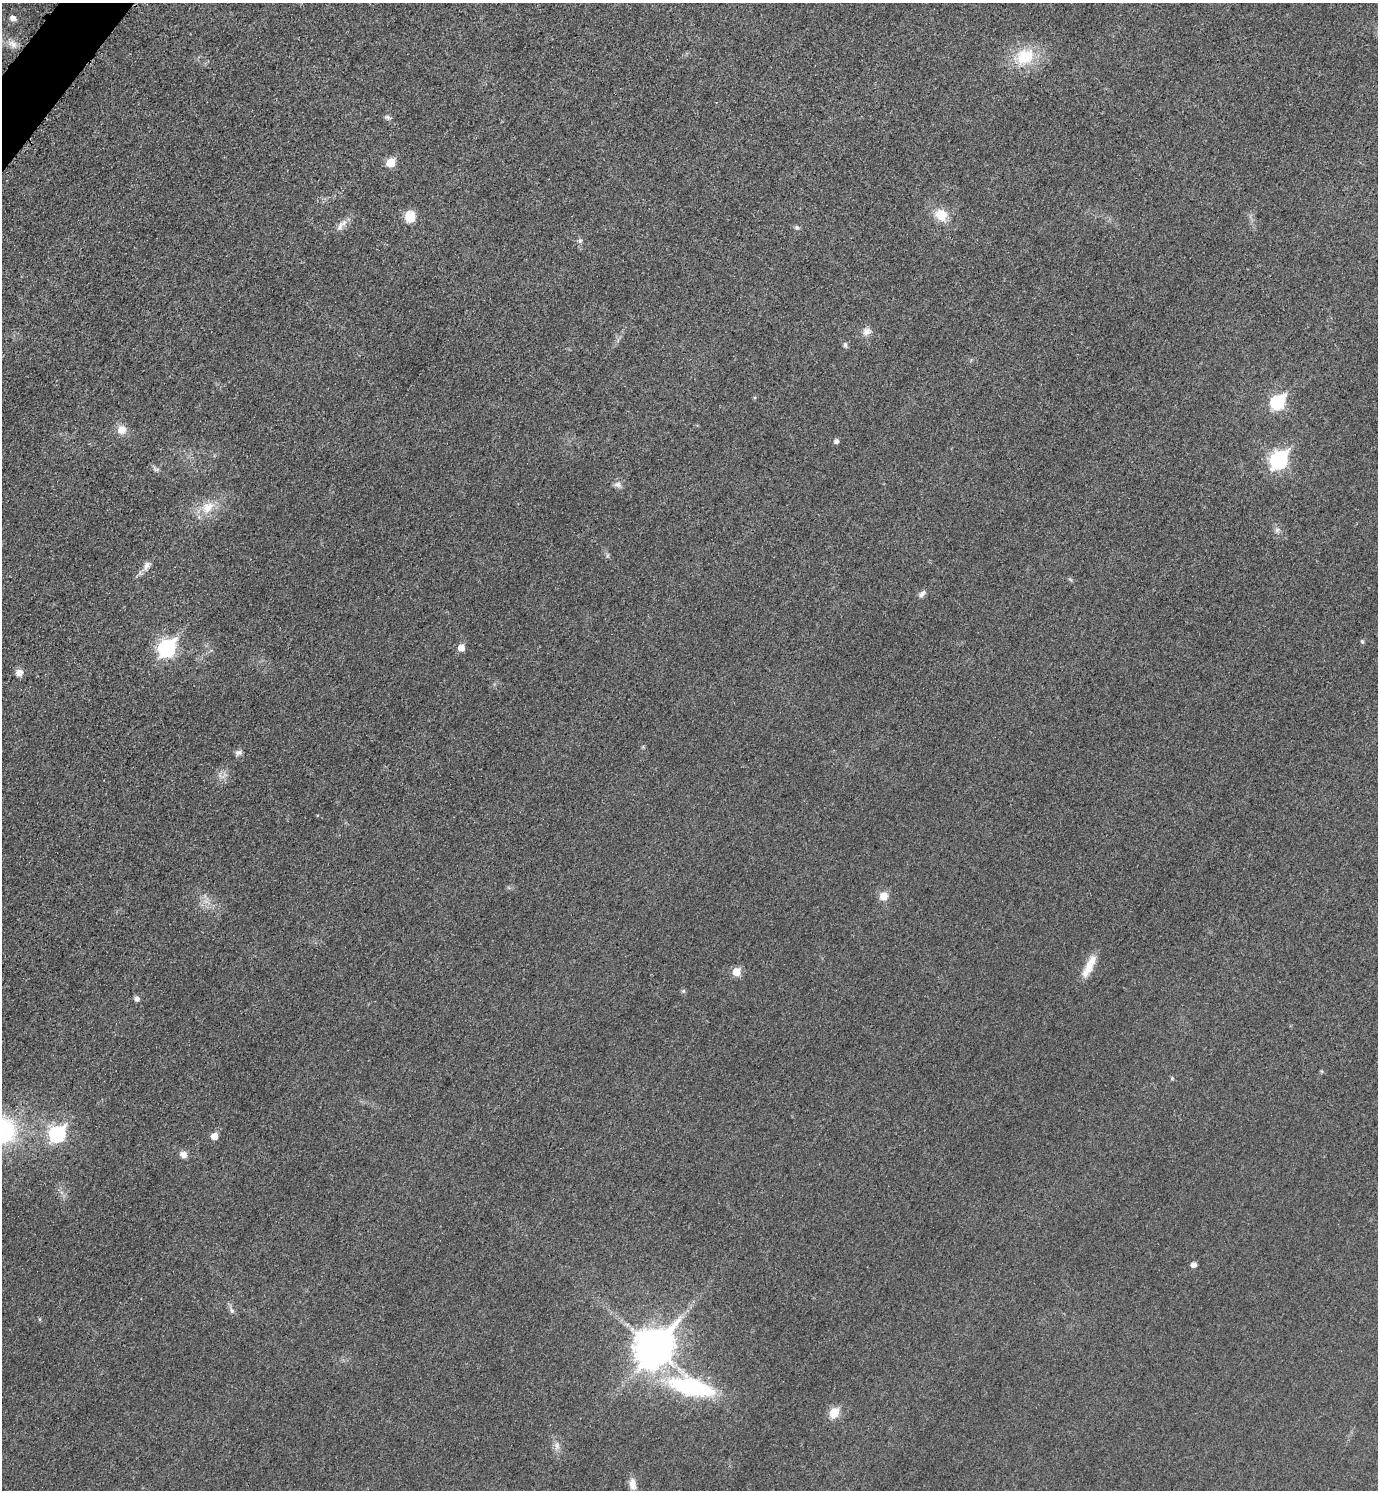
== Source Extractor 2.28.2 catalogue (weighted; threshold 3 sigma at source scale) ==
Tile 11 of 4 x 4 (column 3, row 3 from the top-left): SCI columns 2922-4297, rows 1511-2998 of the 5989 x 5986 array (HDU 1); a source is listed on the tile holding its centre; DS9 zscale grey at full resolution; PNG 1380 x 1492 px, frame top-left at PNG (2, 3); no overlay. Shown black and unused: <1% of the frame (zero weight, under 3 of 5 exposures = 2% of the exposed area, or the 3 px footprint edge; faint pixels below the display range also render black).
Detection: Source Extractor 2.28.2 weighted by HDU 2 'WHT'; one run over the whole footprint, this tile lists its part. Background 0.0302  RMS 0.0055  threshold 0.0246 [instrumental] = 3 sigma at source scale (4.5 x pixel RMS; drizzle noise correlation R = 1.50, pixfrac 1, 0.05/0.05 arcsec/px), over >= 5 px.
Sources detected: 43; all 43 listed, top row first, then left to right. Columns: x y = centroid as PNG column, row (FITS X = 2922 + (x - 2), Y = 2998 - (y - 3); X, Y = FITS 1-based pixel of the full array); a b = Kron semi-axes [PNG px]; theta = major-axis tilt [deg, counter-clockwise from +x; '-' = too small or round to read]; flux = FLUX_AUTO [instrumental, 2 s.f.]
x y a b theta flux
13 18 6 5 - 3
13 44 14 9 -32 4.2
1025 57 22 18 25 22
387 117 8 6 -20 1.3
391 162 6 5 - 16
941 215 16 13 -51 9.8
410 216 12 10 -66 9.3
341 225 20 7 46 4
797 228 6 6 - 1.2
580 241 6 5 - 1.1
866 332 11 10 - 3.4
845 345 8 5 -77 1.3
1278 402 8 6 48 71
122 430 11 11 - 5.4
836 441 5 5 - 1.8
1279 460 9 7 52 160
156 469 11 5 -31 1.5
618 484 11 7 -16 2.3
207 507 18 14 45 10
1277 530 6 6 - 1.5
147 566 14 7 66 3.1
922 594 12 6 44 2
1362 641 5 5 - 0.98
167 648 9 7 51 150
461 648 6 5 - 6.2
19 673 8 8 - 3.3
238 752 9 6 0 1.8
883 896 10 9 - 5.1
1089 966 32 9 64 8.9
736 972 6 6 - 9.7
137 998 5 5 - 2.4
1172 1078 5 4 - 0.77
57 1134 8 7 - 100
214 1136 5 5 - 5.7
183 1154 9 8 - 3
1194 1264 5 5 - 3
232 1310 7 5 -55 1.5
39 1319 5 3 - 0.62
654 1347 14 11 50 1400
691 1387 48 18 -13 69
834 1413 6 5 - 21
557 1446 10 7 89 2.6
632 1484 15 9 -80 4